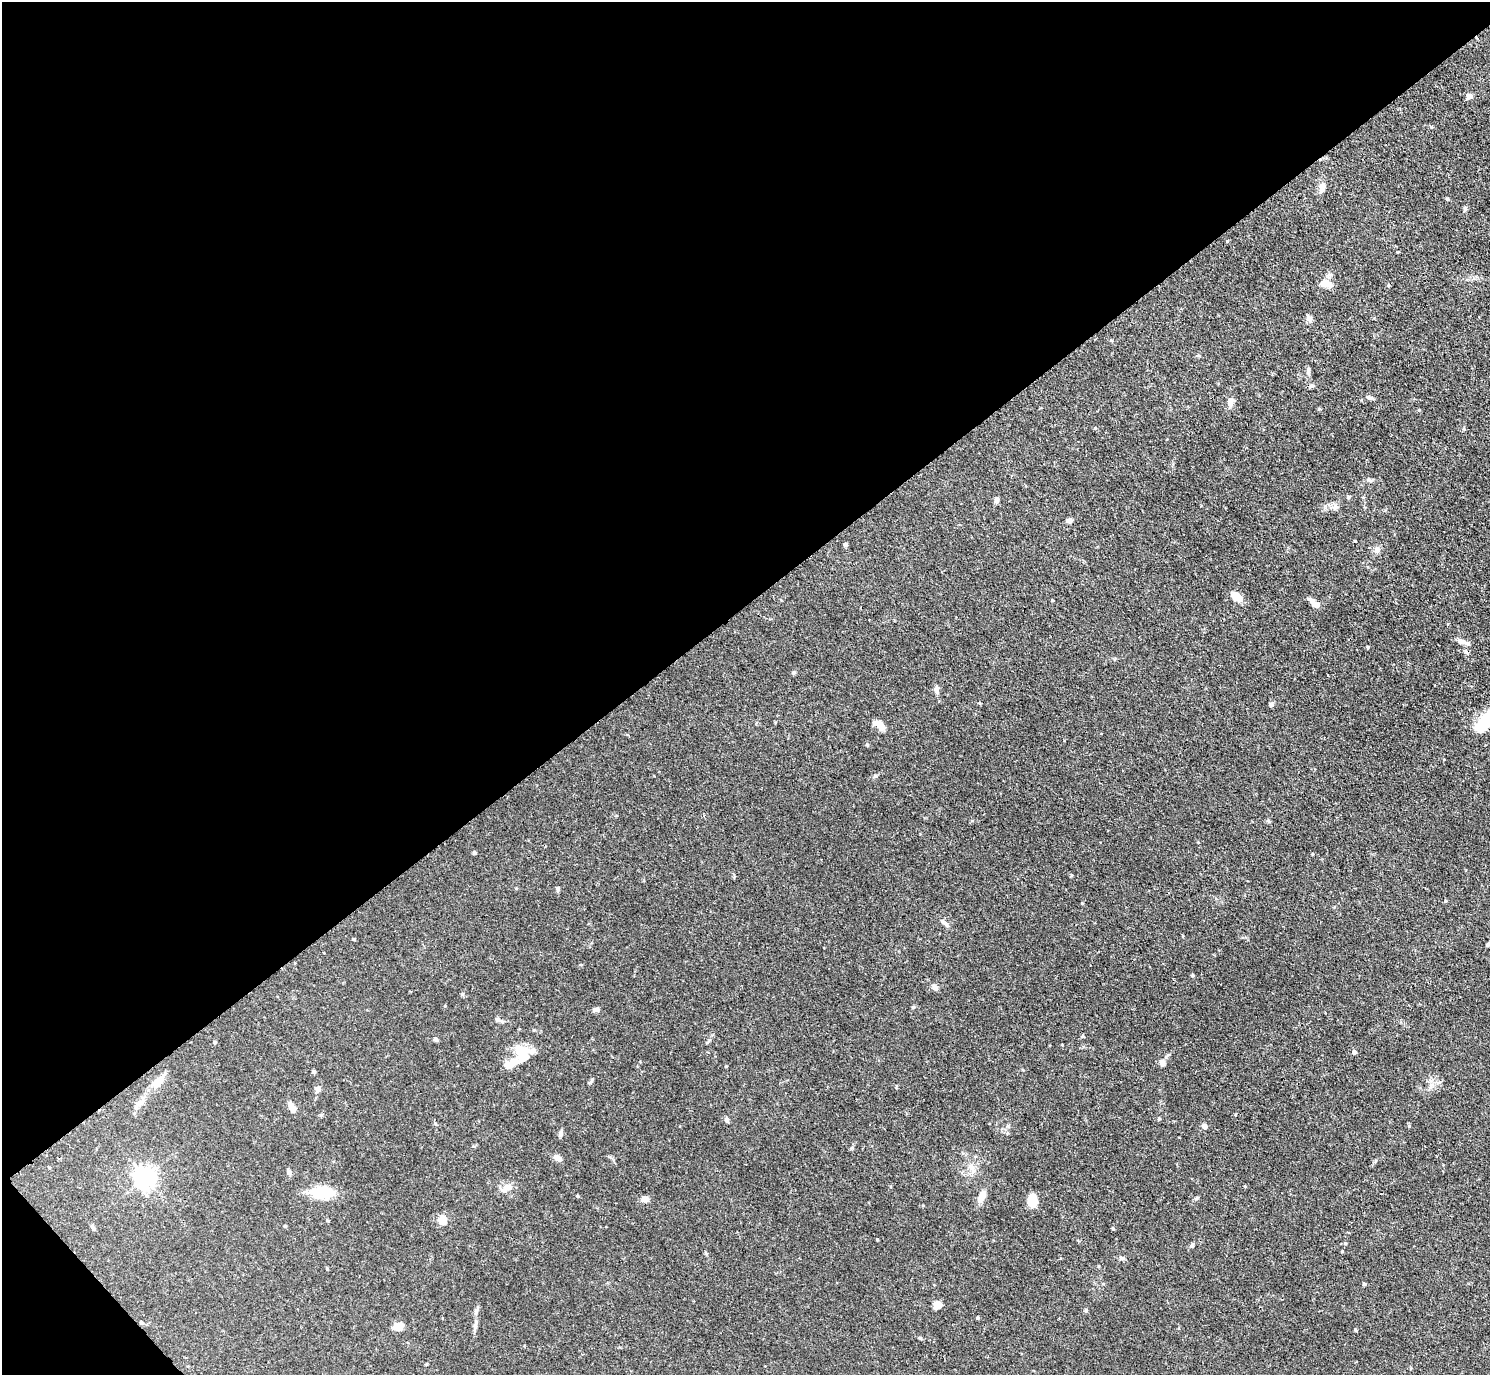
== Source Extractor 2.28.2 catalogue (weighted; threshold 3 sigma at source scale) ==
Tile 5 of 4 x 4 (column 1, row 2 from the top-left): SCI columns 10-1497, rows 3055-4427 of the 5969 x 5965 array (HDU 1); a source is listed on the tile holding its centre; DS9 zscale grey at full resolution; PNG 1492 x 1377 px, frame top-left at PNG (2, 2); no overlay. Shown black and unused: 45% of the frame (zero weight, under 3 of 4 exposures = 1% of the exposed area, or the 3 px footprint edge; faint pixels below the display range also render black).
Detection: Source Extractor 2.28.2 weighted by HDU 2 'WHT'; one run over the whole footprint, this tile lists its part. Background 0.0699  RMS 0.0041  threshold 0.0184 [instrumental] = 3 sigma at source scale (4.5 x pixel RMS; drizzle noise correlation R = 1.50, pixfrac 1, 0.05/0.05 arcsec/px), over >= 5 px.
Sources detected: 81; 2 inside a brighter object's white glare — not listed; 3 inside a brighter listed object's ellipse — not listed separately; the other 76 listed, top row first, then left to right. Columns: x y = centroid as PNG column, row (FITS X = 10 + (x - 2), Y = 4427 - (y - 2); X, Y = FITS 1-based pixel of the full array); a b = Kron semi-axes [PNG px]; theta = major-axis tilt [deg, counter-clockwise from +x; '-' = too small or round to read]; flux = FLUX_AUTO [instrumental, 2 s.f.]
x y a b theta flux
1469 96 5 4 - 3.6
1322 187 12 7 75 2.5
1447 199 5 3 - 0.45
1465 209 6 5 - 0.68
1227 241 4 4 - 0.32
1325 284 14 8 -11 3.9
1309 319 10 7 -71 1.4
1308 371 9 5 81 1.1
1312 386 7 5 17 0.87
1369 398 7 4 -19 0.76
1230 402 10 7 77 2.5
1095 428 4 4 - 0.42
996 500 7 5 79 1.2
1335 507 9 7 14 1.5
1069 521 7 5 12 1.3
845 545 5 4 - 0.71
1377 550 9 8 - 1.7
1237 597 14 9 -27 4.3
1314 603 14 5 -41 3.1
1463 642 14 6 -20 1.9
1367 647 5 3 - 0.32
936 689 9 6 88 1.4
1271 705 6 5 - 0.86
1484 724 19 12 29 8.9
881 725 12 6 -48 3.8
875 776 6 4 90 0.55
474 853 4 3 - 0.7
558 889 5 5 - 0.75
1446 901 4 4 - 0.48
944 923 17 4 -45 1.3
1488 944 6 4 44 0.65
1192 975 4 3 - 0.52
935 987 8 6 -47 1.4
913 1007 5 4 - 0.48
596 1009 7 6 - 1.2
1083 1036 6 3 71 0.43
435 1039 5 4 - 0.82
522 1051 25 14 -7 7.8
1354 1052 5 4 - 1
1162 1063 9 7 -89 1.4
510 1064 20 9 28 4.2
313 1071 5 4 - 0.67
158 1081 17 10 44 4.6
317 1089 8 6 87 1.3
291 1107 13 6 -62 2.7
1159 1119 5 4 - 0.48
727 1120 6 5 - 1
1204 1126 6 6 - 1.4
561 1133 9 5 83 1.2
557 1158 11 6 -29 1.9
972 1167 7 4 -71 1.2
289 1172 7 5 -47 0.87
145 1177 7 7 - 240
1245 1186 4 3 - 0.36
509 1187 10 8 12 2.3
322 1193 23 11 -1 16
577 1196 4 3 - 0.49
982 1197 14 7 63 4.1
645 1199 8 6 6 2
1032 1201 11 9 -83 7.2
442 1220 5 5 - 16
328 1221 4 4 - 0.39
285 1226 4 4 - 0.48
93 1228 10 4 -53 0.83
1113 1229 4 3 - 0.53
877 1239 4 3 - 0.33
1192 1246 6 4 72 0.7
1342 1251 4 3 - 0.34
1122 1258 8 5 10 0.85
327 1269 4 3 - 0.38
1364 1284 5 4 - 0.58
937 1305 9 8 - 2.9
978 1318 4 3 - 0.51
141 1322 6 4 -3 0.42
399 1327 10 7 15 4
1355 1330 4 3 - 0.44
Isophote crosses this tile's border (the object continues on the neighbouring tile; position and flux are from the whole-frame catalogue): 1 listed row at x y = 1488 944
Unlisted compact peaks at least as high as the median listed source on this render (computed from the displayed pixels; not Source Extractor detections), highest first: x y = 1086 1310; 1082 903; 1345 1243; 1071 875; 794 672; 1312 854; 354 939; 867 744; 1197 1198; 1431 127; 1409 1126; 852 1148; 1052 600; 462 994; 726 1066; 920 1338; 498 1019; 592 1079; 477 1310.